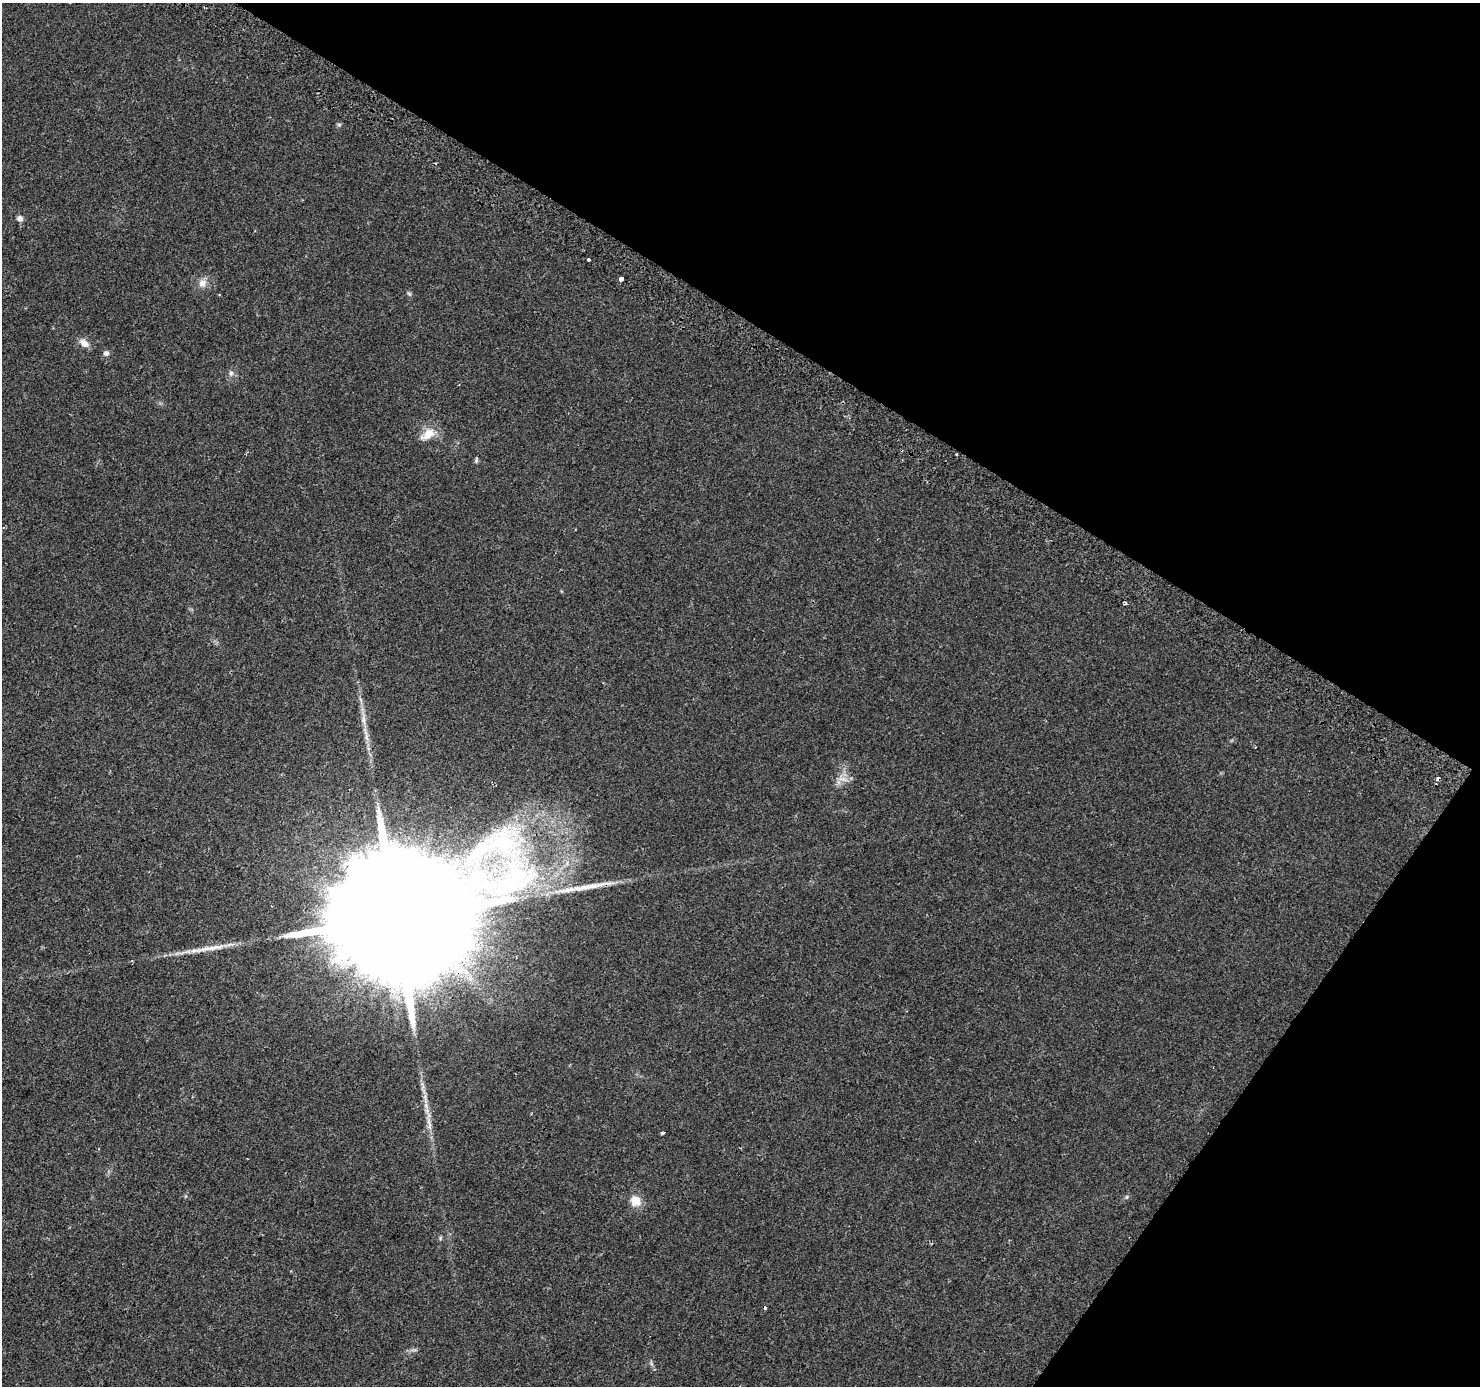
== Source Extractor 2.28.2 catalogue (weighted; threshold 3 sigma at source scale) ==
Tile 8 of 4 x 4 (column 4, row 2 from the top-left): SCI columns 4458-5935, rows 2990-4373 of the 5967 x 6046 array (HDU 1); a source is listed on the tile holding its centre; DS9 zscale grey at full resolution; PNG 1482 x 1388 px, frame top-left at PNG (2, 3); no overlay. Shown black and unused: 30% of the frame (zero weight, under 2 of 3 exposures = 2% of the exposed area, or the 3 px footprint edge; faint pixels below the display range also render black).
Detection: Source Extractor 2.28.2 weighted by HDU 2 'WHT'; one run over the whole footprint, this tile lists its part. Background 0.0422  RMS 0.0063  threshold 0.0285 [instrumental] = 3 sigma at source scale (4.5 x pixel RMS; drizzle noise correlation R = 1.50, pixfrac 1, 0.0396/0.0396 arcsec/px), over >= 5 px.
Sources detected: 32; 1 cosmic-ray / hot-pixel residue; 2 long thin detections or spike segments (spike, bleed or trail) — not listed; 2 inside a brighter listed object's ellipse — not listed separately; the other 27 listed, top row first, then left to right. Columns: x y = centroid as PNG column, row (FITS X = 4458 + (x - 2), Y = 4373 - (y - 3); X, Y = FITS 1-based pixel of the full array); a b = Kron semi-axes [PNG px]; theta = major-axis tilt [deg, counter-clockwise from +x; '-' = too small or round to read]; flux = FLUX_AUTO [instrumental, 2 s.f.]
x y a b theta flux
339 125 6 5 - 1
20 218 7 6 - 3
588 259 3 3 - 5.5
621 279 4 4 - 11
202 283 12 10 56 4.8
409 294 6 5 - 1.1
219 295 3 3 - 0.65
84 343 14 8 -37 4.5
106 353 6 6 - 2.2
231 373 8 6 76 1.9
428 434 22 12 34 9.2
957 454 3 2 - 1.2
476 460 8 4 73 1.1
1125 603 3 3 - 4.5
361 700 7 4 -71 1.3
363 720 18 6 -87 4.9
367 737 16 5 -79 4.1
843 779 16 6 -11 3.8
512 879 114 56 15 190
396 918 57 27 53 57000
429 1124 25 5 -82 6.6
663 1132 3 3 - 13
1127 1197 6 4 89 0.88
636 1201 15 13 -57 8
440 1238 6 5 - 0.95
765 1308 3 3 - 2.3
651 1363 7 4 -72 1.1
Overlapping masked pixels (flux is a lower limit): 2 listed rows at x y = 957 454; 396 918